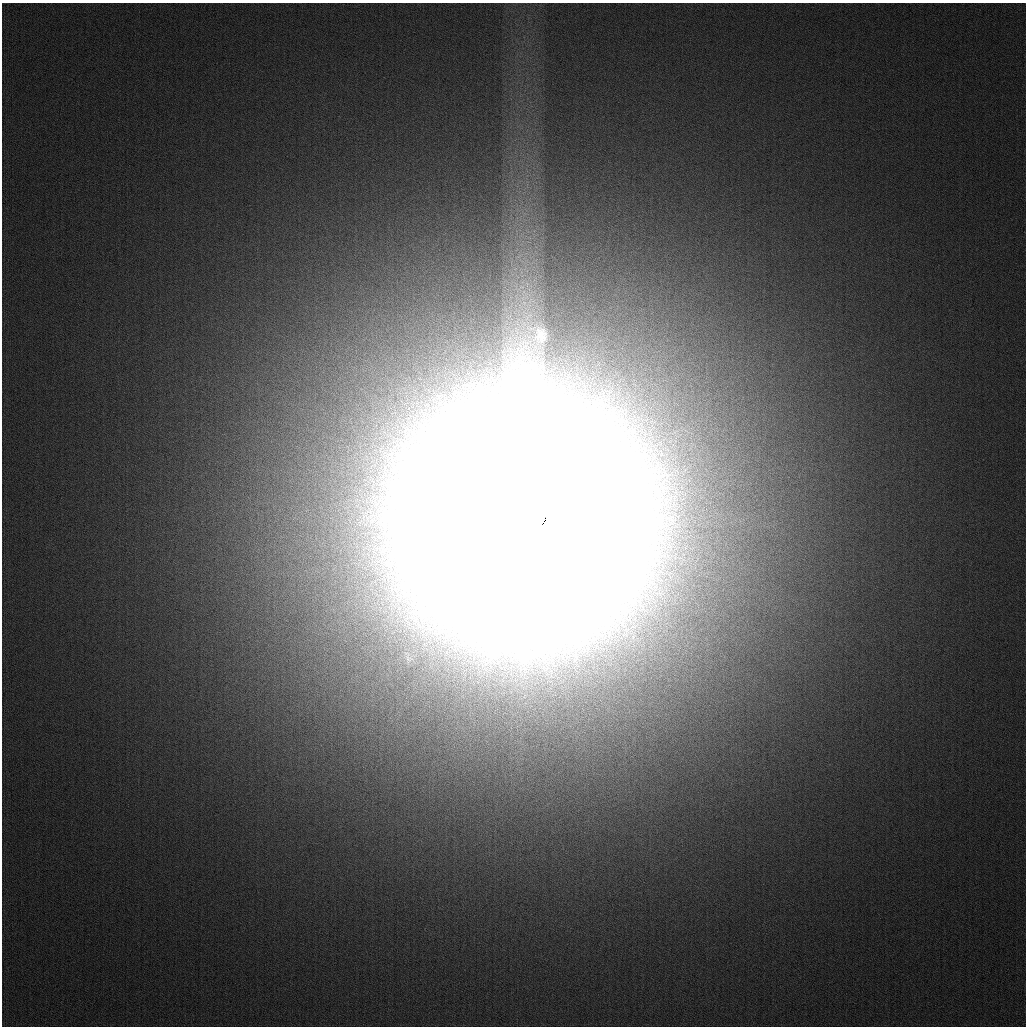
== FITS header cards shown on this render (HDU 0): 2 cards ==
NAXIS1  =                 1024
NAXIS2  =                 1024

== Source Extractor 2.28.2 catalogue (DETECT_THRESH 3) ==
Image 1024 x 1024 px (HDU 0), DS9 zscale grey, 1 PNG px = 1 image px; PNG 1028 x 1028 px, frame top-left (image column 1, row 1024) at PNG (2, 3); no overlay
Background 278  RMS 12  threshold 34.7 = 3 sigma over >= 5 px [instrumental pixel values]
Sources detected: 4; all 4 listed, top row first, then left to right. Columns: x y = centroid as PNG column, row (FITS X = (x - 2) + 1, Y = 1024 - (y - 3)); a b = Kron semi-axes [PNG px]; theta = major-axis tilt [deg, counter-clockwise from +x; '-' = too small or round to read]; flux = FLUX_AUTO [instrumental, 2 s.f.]
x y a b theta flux
522 287 10 6 -6 5.4e+03
524 303 11 8 -5 8.1e+03
522 518 70 63 -88 5.8e+07
408 657 27 21 -56 3.2e+04